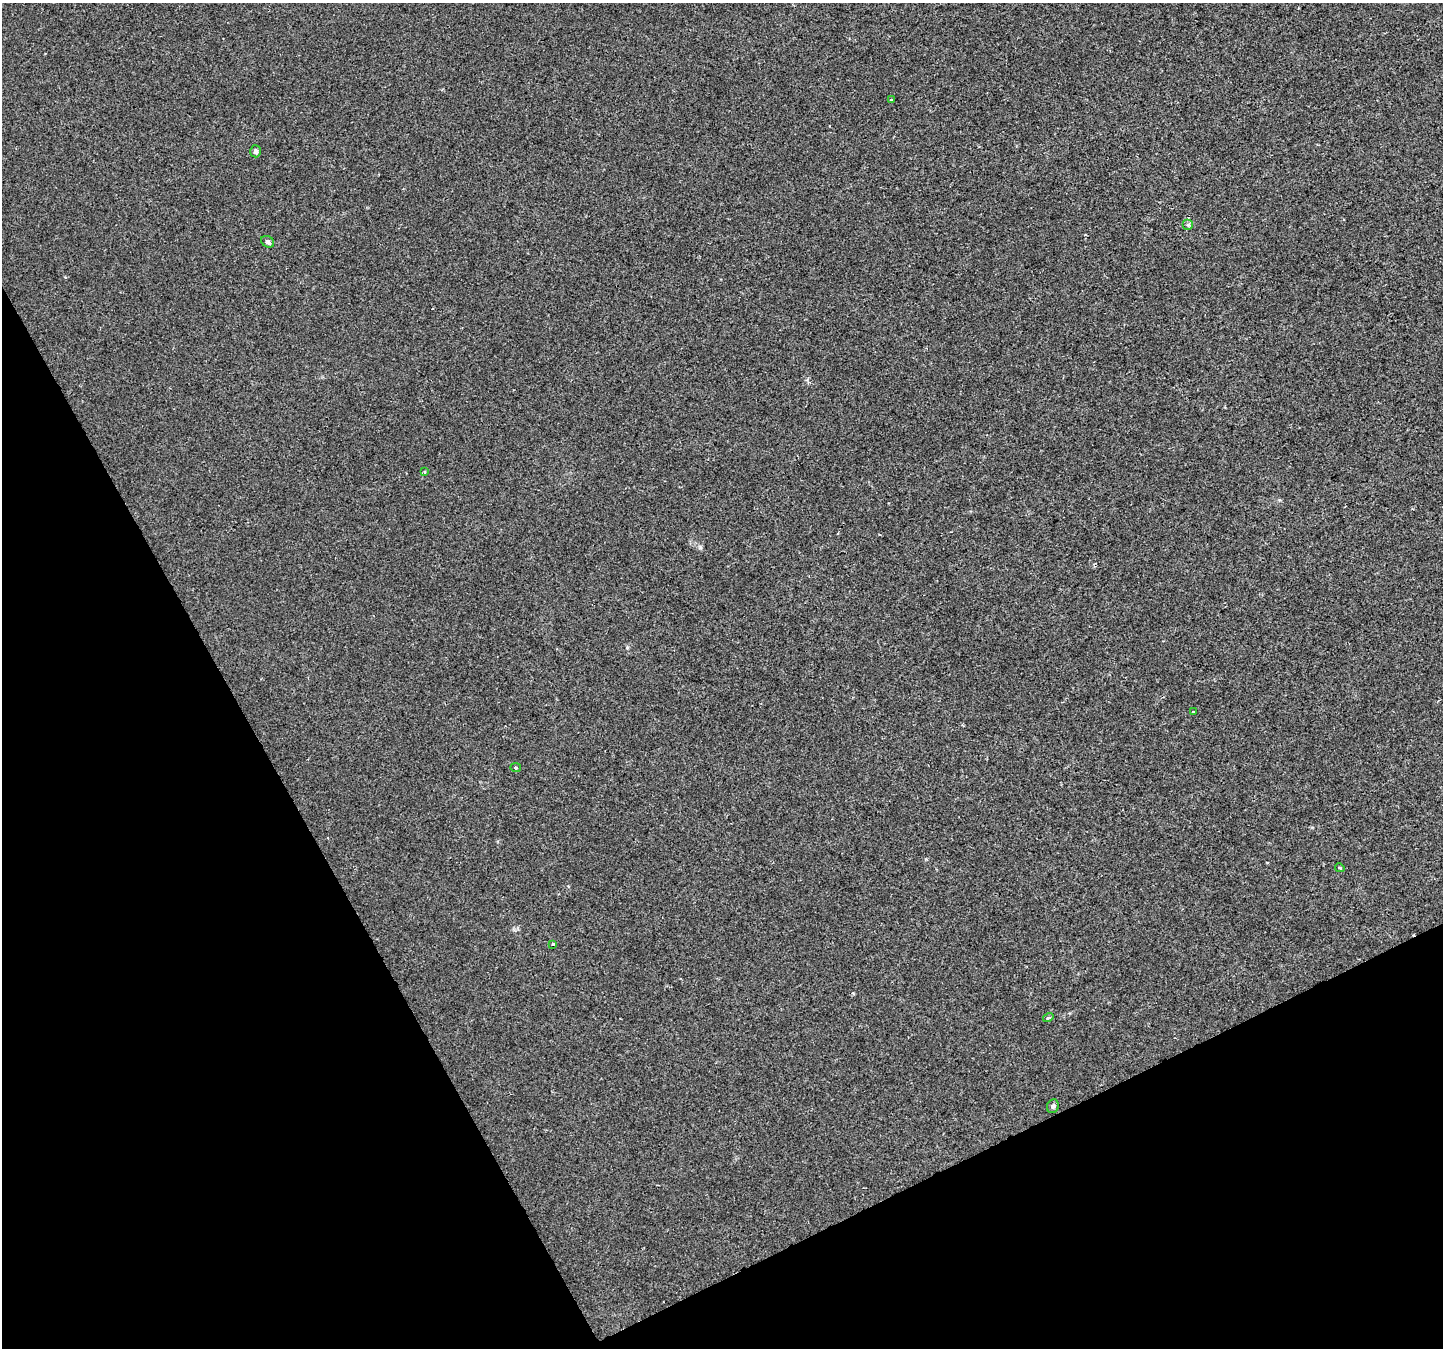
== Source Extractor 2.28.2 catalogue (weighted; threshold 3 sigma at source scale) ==
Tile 14 of 4 x 4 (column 2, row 4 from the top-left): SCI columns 1441-2881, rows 102-1447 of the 5769 x 5649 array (HDU 1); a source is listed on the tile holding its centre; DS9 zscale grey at full resolution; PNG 1445 x 1350 px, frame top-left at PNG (2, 3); each listed source drawn as its Kron ellipse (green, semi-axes under 4 px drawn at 4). Shown black and unused: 26% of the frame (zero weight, under 2 of 3 exposures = <1% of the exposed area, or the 3 px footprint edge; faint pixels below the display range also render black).
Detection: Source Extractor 2.28.2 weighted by HDU 2 'WHT'; one run over the whole footprint, this tile lists its part. Background 0.00101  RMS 0.0023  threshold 0.0102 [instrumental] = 3 sigma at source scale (4.5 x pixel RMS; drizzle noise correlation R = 1.50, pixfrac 1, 0.0396/0.0396 arcsec/px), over >= 5 px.
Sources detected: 11; all 11 listed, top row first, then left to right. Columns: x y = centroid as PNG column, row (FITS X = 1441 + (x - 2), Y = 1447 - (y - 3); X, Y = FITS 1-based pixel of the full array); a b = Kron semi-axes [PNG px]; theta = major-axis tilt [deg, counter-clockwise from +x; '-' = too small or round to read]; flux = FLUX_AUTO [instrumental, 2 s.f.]
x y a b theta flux
891 100 4 2 - 0.17
256 151 6 5 - 0.59
1188 225 5 5 - 0.38
268 242 7 5 -34 0.57
424 472 4 3 - 0.23
1193 712 3 3 - 1.1
516 767 5 3 - 0.25
1340 868 5 4 - 0.42
553 944 3 3 - 0.58
1048 1018 5 4 - 0.45
1053 1106 7 6 - 0.61
Unlisted compact peaks at least as high as the median listed source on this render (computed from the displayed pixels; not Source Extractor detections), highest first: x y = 700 547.